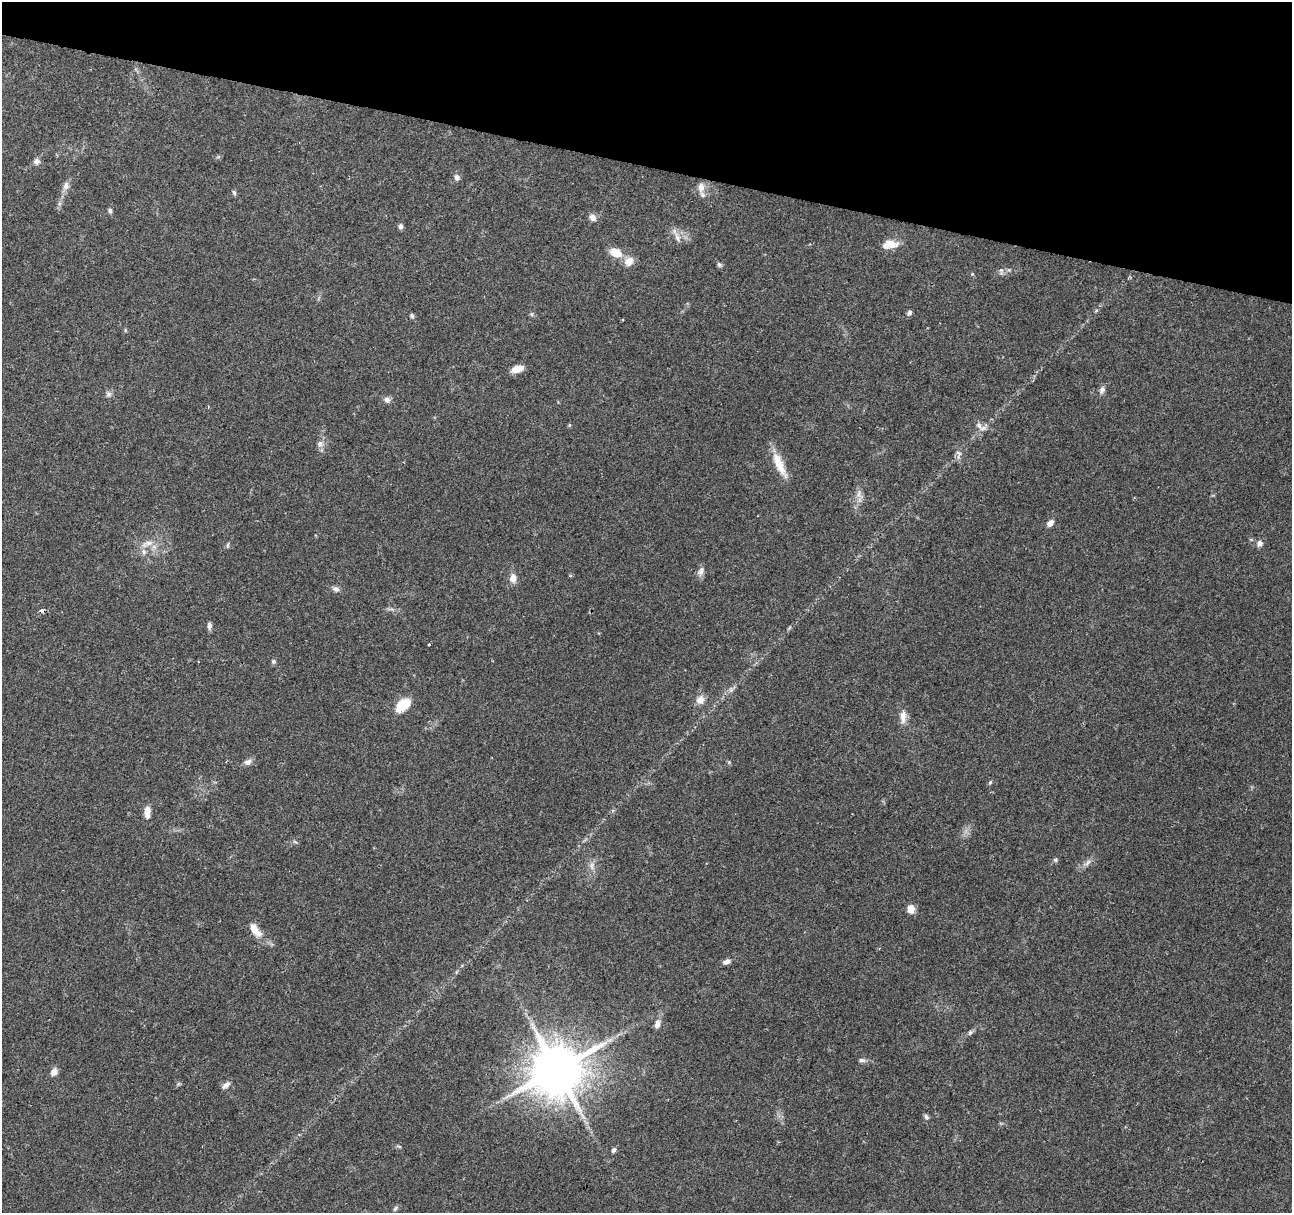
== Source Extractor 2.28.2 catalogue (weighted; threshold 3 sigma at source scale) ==
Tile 2 of 4 x 4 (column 2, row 1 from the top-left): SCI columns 1291-2580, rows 3848-5058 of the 5161 x 5336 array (HDU 1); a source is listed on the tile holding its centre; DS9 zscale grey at full resolution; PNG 1294 x 1215 px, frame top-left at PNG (2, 2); no overlay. Shown black and unused: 14% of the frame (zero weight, under 2 of 3 exposures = <1% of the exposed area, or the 3 px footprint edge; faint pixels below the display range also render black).
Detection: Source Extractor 2.28.2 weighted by HDU 2 'WHT'; one run over the whole footprint, this tile lists its part. Background 0.0679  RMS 0.007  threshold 0.0317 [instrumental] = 3 sigma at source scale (4.5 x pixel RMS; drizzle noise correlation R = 1.50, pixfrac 1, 0.0396/0.0396 arcsec/px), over >= 5 px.
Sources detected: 63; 4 inside a brighter listed object's ellipse — not listed separately; the other 59 listed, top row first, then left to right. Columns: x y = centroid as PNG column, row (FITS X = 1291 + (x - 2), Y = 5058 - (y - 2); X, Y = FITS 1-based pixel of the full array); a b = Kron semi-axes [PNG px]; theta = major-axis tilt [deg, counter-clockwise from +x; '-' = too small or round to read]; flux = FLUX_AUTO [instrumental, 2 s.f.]
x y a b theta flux
37 161 8 7 - 2.6
457 177 8 7 - 2.4
66 186 12 7 77 3.3
701 187 11 8 -84 4.6
234 193 7 4 -63 1.2
110 211 6 5 - 1.8
593 218 9 7 -47 3.3
401 226 6 5 - 2
677 237 13 7 -66 4.1
890 244 18 9 7 9.4
616 253 13 9 -23 11
629 261 13 11 39 6
719 264 7 5 -63 1.4
909 313 7 5 48 1.5
412 316 7 5 -56 1.2
515 369 9 9 - 5.1
1102 390 9 7 66 2.6
109 394 8 6 16 2
387 400 8 7 - 2.7
569 425 5 4 - 0.81
983 428 11 6 23 3
320 444 10 8 74 3.1
958 453 9 4 -27 1.4
779 464 31 10 -66 13
859 494 10 4 77 2.4
1050 523 8 6 41 3.6
148 543 10 7 -1 4
1260 544 8 7 - 2.7
227 545 8 3 71 1.1
144 552 6 6 - 1.9
701 571 14 6 75 3.2
513 578 8 6 89 6.6
336 589 9 7 -16 2.4
42 611 4 3 - 3.8
209 625 9 6 -87 2.3
429 644 3 2 - 0.66
273 661 6 5 - 1.4
700 700 11 9 49 5.1
403 705 17 10 38 17
903 716 18 8 87 5.6
248 762 10 7 26 2.9
990 782 5 5 - 0.91
147 811 11 8 78 4.9
295 842 8 3 -44 0.9
1055 860 6 5 - 1.1
1088 862 12 5 50 2.5
592 866 12 4 -85 2.6
911 909 8 7 - 6.4
255 930 19 8 -54 9.4
726 961 10 6 18 2.8
657 1024 9 6 71 3.6
970 1032 8 5 63 1.4
862 1060 9 5 -6 1.9
557 1069 14 14 - 3800
54 1072 9 7 59 4.1
226 1085 12 6 41 2.8
926 1117 8 5 -61 1.6
613 1150 5 4 - 2.3
395 1209 8 4 62 1.2
Overlapping masked pixels (flux is a lower limit): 1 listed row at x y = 42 611